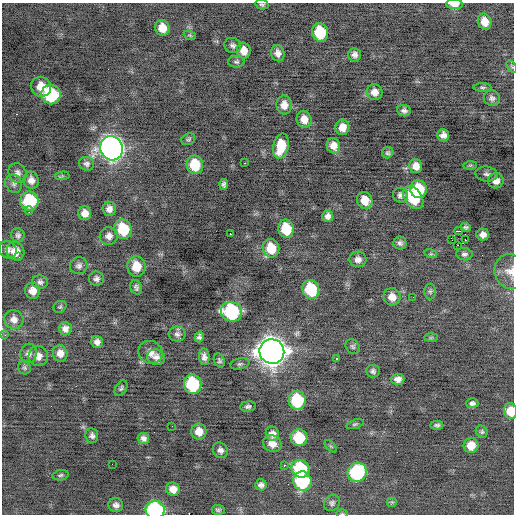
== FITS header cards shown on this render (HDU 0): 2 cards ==
NAXIS1  =                  512 / Axis length
NAXIS2  =                  512 / Axis length

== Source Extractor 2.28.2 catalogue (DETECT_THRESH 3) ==
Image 512 x 512 px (HDU 0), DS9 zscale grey, 1 PNG px = 1 image px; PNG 516 x 516 px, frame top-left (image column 1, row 512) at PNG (2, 3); each listed source drawn as its Kron ellipse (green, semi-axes under 4 px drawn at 4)
Background -0.25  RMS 0.8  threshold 2.41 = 3 sigma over >= 5 px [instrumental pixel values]
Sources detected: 134; all 134 listed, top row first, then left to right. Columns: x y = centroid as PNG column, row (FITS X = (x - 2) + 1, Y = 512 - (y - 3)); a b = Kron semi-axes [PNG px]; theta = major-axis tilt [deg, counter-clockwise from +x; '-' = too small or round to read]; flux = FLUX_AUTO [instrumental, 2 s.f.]
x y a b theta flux
454 4 8 5 -3 570
262 5 7 4 -13 100
485 22 8 6 -70 590
162 28 8 7 - 650
320 32 9 8 - 2500
190 35 6 4 -21 72
233 45 8 7 - 170
244 51 8 7 - 520
278 53 8 6 -77 280
355 55 7 6 - 230
236 62 8 6 -2 120
512 67 7 4 -59 71
41 87 10 9 - 780
482 87 9 3 0 84
375 92 8 7 - 370
51 95 10 9 - 4200
492 98 8 7 - 180
284 105 9 8 - 430
404 111 7 5 -8 170
304 119 8 7 - 510
342 127 8 7 - 490
443 135 6 6 - 280
188 139 7 5 27 98
281 146 13 7 78 1400
333 146 8 6 -69 440
112 148 12 11 - 34000
388 153 6 5 - 110
245 163 3 2 - 120
87 164 8 6 -16 170
195 165 9 8 - 1800
470 165 7 4 1 86
416 166 7 6 - 420
17 173 10 8 -62 240
486 174 11 7 -6 200
62 176 7 4 3 71
31 180 8 7 - 310
496 181 8 7 - 400
14 184 9 8 - 190
224 184 5 4 - 130
418 189 9 8 - 1800
400 195 7 7 - 200
413 198 13 8 -55 2000
365 200 8 7 - 650
29 201 9 9 - 3400
109 209 7 6 - 270
29 211 4 3 - 510
85 213 7 6 - 390
328 216 6 5 - 210
466 227 5 4 - 120
123 229 10 8 -71 2000
286 229 9 7 -78 1700
459 231 4 2 - 2300
230 234 2 2 - 430
483 234 6 6 - 290
18 235 7 6 - 150
109 236 9 9 - 290
452 240 3 2 - 140
465 240 3 2 - 120
400 243 6 6 - 160
458 245 2 2 - 240
271 248 9 8 - 1300
8 250 9 8 - 210
15 251 9 8 - 580
431 254 6 4 -17 79
464 254 8 6 -7 160
19 257 2 2 - 39
358 259 8 8 - 290
79 266 9 8 - 190
136 266 10 9 - 1000
510 271 18 15 -73 630
96 279 7 7 - 190
40 282 8 6 -11 150
136 287 7 5 -70 140
311 289 9 8 - 2800
33 291 8 7 - 430
430 291 8 6 90 110
392 297 9 8 - 470
413 297 2 2 - 27
60 307 7 5 35 87
231 312 10 9 - 6800
14 319 10 9 - 330
65 329 6 6 - 270
177 334 8 7 - 180
5 335 3 2 - 37
199 337 5 4 - 150
431 338 7 4 1 84
97 342 6 5 - 220
353 346 7 6 - 120
272 351 12 12 - 68000
150 352 12 11 - 430
29 353 10 8 75 230
60 353 8 7 - 390
38 356 10 9 - 380
156 357 9 8 - 280
204 357 8 5 -84 230
336 359 3 2 - 63
219 360 7 5 -65 110
240 364 10 5 12 120
24 368 7 6 - 100
373 371 7 6 - 140
398 379 7 5 3 280
193 384 10 8 -83 4600
121 388 8 5 58 120
297 400 9 8 - 3100
472 403 6 5 - 150
248 406 8 5 4 140
510 411 8 6 -82 860
355 424 9 4 18 100
437 425 6 4 -3 130
172 426 2 2 - 130
199 432 8 7 - 520
482 432 6 5 - 97
272 434 7 6 - 290
92 436 7 6 - 170
143 438 6 5 - 200
299 438 8 8 - 2000
272 443 9 8 - 450
471 445 7 7 - 680
331 446 8 3 -45 62
220 450 8 7 - 210
112 464 2 2 - 28
285 465 3 2 - 180
301 469 9 8 - 3400
357 472 10 9 - 4900
60 475 8 5 9 110
302 481 9 9 - 4800
261 485 6 5 - 190
173 489 7 6 - 470
392 502 5 5 - 87
332 503 8 7 - 160
116 505 7 7 - 230
155 510 9 8 - 9200
218 510 6 5 - 100
342 514 5 3 - 56
At the frame edge (FLAGS 8, measured only in part): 7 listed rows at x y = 454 4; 262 5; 512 67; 510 271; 510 411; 155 510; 342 514